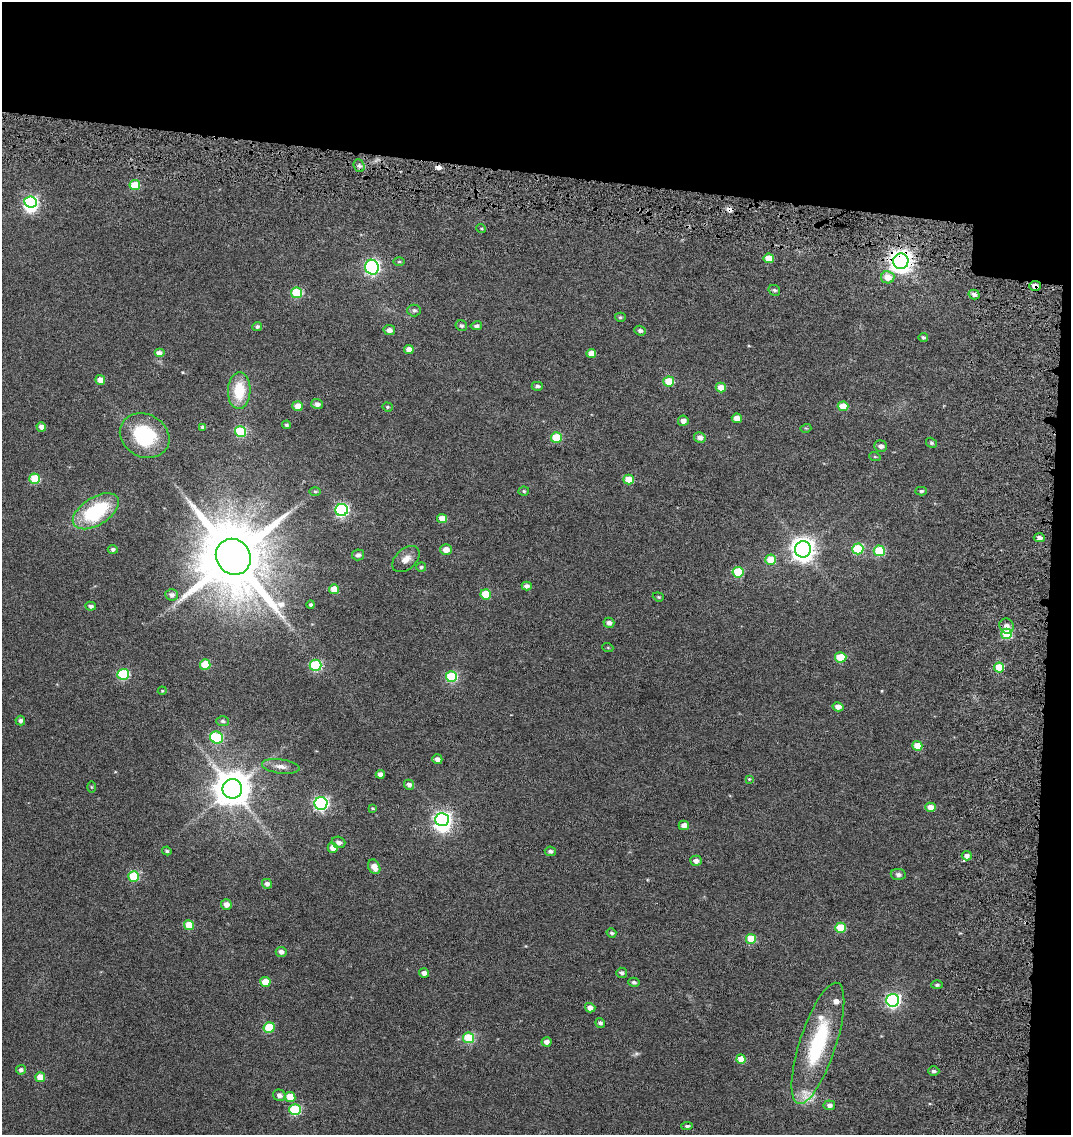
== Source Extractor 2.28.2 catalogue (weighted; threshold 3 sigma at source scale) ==
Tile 2 of 2 x 2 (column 2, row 1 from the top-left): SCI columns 1291-2359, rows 1248-2380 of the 2589 x 2496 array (HDU 1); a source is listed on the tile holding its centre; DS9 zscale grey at full resolution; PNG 1073 x 1137 px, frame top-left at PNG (2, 2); each listed source drawn as its Kron ellipse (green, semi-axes under 4 px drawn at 4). Shown black and unused: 18% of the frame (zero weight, under 4 of 7 exposures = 17% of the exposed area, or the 3 px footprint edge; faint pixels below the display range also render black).
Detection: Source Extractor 2.28.2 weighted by HDU 2 'WHT'; one run over the whole footprint, this tile lists its part. Background 0.0315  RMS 0.0066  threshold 0.0269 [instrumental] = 3 sigma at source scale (4.09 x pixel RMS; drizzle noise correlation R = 1.36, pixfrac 0.8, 0.0396/0.0396 arcsec/px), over >= 5 px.
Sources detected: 145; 2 inside a brighter object's white glare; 2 cosmic-ray / hot-pixel residue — neither listed nor drawn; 3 inside a brighter listed object's ellipse — not listed separately; the other 138 listed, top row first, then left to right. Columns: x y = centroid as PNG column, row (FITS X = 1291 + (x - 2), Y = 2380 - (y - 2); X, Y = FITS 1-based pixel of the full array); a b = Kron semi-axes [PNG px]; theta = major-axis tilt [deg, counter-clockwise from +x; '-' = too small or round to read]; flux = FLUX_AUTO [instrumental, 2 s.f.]
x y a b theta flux
359 166 6 5 - 1.4
135 185 5 5 - 18
31 202 6 5 - 75
481 228 5 3 - 0.64
769 258 5 5 - 11
901 261 8 7 - 480
399 262 6 4 0 0.74
372 267 7 6 - 140
888 277 6 6 - 7
1035 286 6 5 - 4.1
774 290 6 5 - 1.3
297 293 6 5 - 31
974 294 5 5 - 2.6
414 310 7 6 - 1.4
620 317 5 4 - 0.84
257 326 5 4 - 1.4
461 326 6 5 - 1.4
476 326 6 4 10 1.6
389 330 6 5 - 2.9
640 331 6 4 -19 1.9
923 337 4 4 - 1.2
409 350 5 4 - 5.7
159 353 5 4 - 3.5
591 353 5 4 - 5.9
100 380 5 5 - 4.8
669 382 5 5 - 19
537 386 6 4 2 1.5
721 388 5 5 - 7.6
239 391 18 11 88 20
317 404 6 5 - 2.8
297 406 5 5 - 6.2
843 406 5 5 - 10
387 407 5 4 - 0.77
737 418 5 4 - 5.3
683 421 5 5 - 3.3
286 425 4 4 - 1
41 427 5 4 - 3.7
203 427 4 4 - 1.8
806 428 5 3 - 0.62
241 431 5 5 - 38
145 436 26 21 -28 40
556 438 5 5 - 22
700 438 6 5 - 3.4
932 443 6 4 -32 0.95
881 446 6 5 - 2.5
875 457 6 3 -18 0.67
35 479 5 5 - 25
628 480 5 5 - 11
315 491 6 4 -1 0.78
524 491 5 4 - 0.84
921 491 6 4 3 1.1
342 510 6 6 - 99
96 511 26 14 32 47
442 519 5 4 - 7
1039 538 5 4 - 2.5
113 549 5 4 - 1.5
803 549 8 8 - 490
858 549 5 5 - 37
446 550 5 5 - 5.4
879 551 5 5 - 32
358 555 6 5 - 2.1
233 557 19 17 -52 7100
406 559 16 10 40 5.2
771 560 5 5 - 13
421 567 5 5 - 1.2
738 572 5 5 - 27
527 586 5 4 - 2.7
334 589 5 5 - 8.2
486 594 5 5 - 15
171 595 6 5 - 2.2
658 597 6 4 -20 0.83
311 605 4 4 - 1.2
91 606 5 4 - 1.7
609 623 5 5 - 3
1007 626 8 7 - 3.5
1007 634 5 5 - 36
608 648 5 3 - 0.52
841 657 6 5 - 18
205 664 5 5 - 17
316 665 6 5 - 54
999 667 5 5 - 19
123 674 6 5 - 48
451 677 5 5 - 47
162 691 4 4 - 0.59
838 707 5 4 - 3.8
20 721 5 5 - 1.8
223 721 6 5 - 1.3
216 738 7 5 -28 44
917 746 5 5 - 8.8
437 759 5 4 - 2.9
281 766 19 7 -8 4.3
380 774 4 4 - 3.3
749 779 4 4 - 0.57
409 785 5 5 - 2.3
92 787 5 4 - 0.63
232 789 10 10 - 1500
321 803 6 6 - 130
930 807 5 4 - 5.8
373 808 4 3 - 0.63
442 820 7 6 - 210
684 825 5 5 - 3.5
339 842 7 5 -19 2.6
333 848 5 5 - 5.1
167 851 5 4 - 1.2
550 851 6 4 -5 1.9
967 856 5 4 - 2.6
696 861 6 5 - 3.1
374 867 8 5 -61 5.3
898 874 7 5 -7 2.3
134 876 5 5 - 30
267 884 5 5 - 2
226 904 5 5 - 4
189 925 5 5 - 15
841 928 5 5 - 21
611 933 5 4 - 1.2
751 939 5 5 - 15
281 952 5 5 - 2.7
424 973 5 4 - 3.1
622 973 5 5 - 1.8
265 982 5 5 - 11
634 982 5 4 - 1.5
937 985 5 4 - 1.2
893 1000 6 6 - 130
590 1008 5 4 - 3.3
600 1023 5 4 - 1.6
269 1027 5 5 - 26
469 1038 5 5 - 37
547 1042 5 4 - 3.2
818 1043 63 18 72 56
741 1059 5 4 - 8.4
21 1070 5 5 - 1.9
934 1071 5 5 - 1.5
40 1077 5 5 - 8.4
279 1095 6 5 - 2.7
290 1097 5 5 - 9.8
829 1105 6 5 - 2.5
295 1110 5 5 - 39
687 1126 6 4 6 1.3
Overlapping masked pixels (flux is a lower limit): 2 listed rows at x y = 901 261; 1035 286